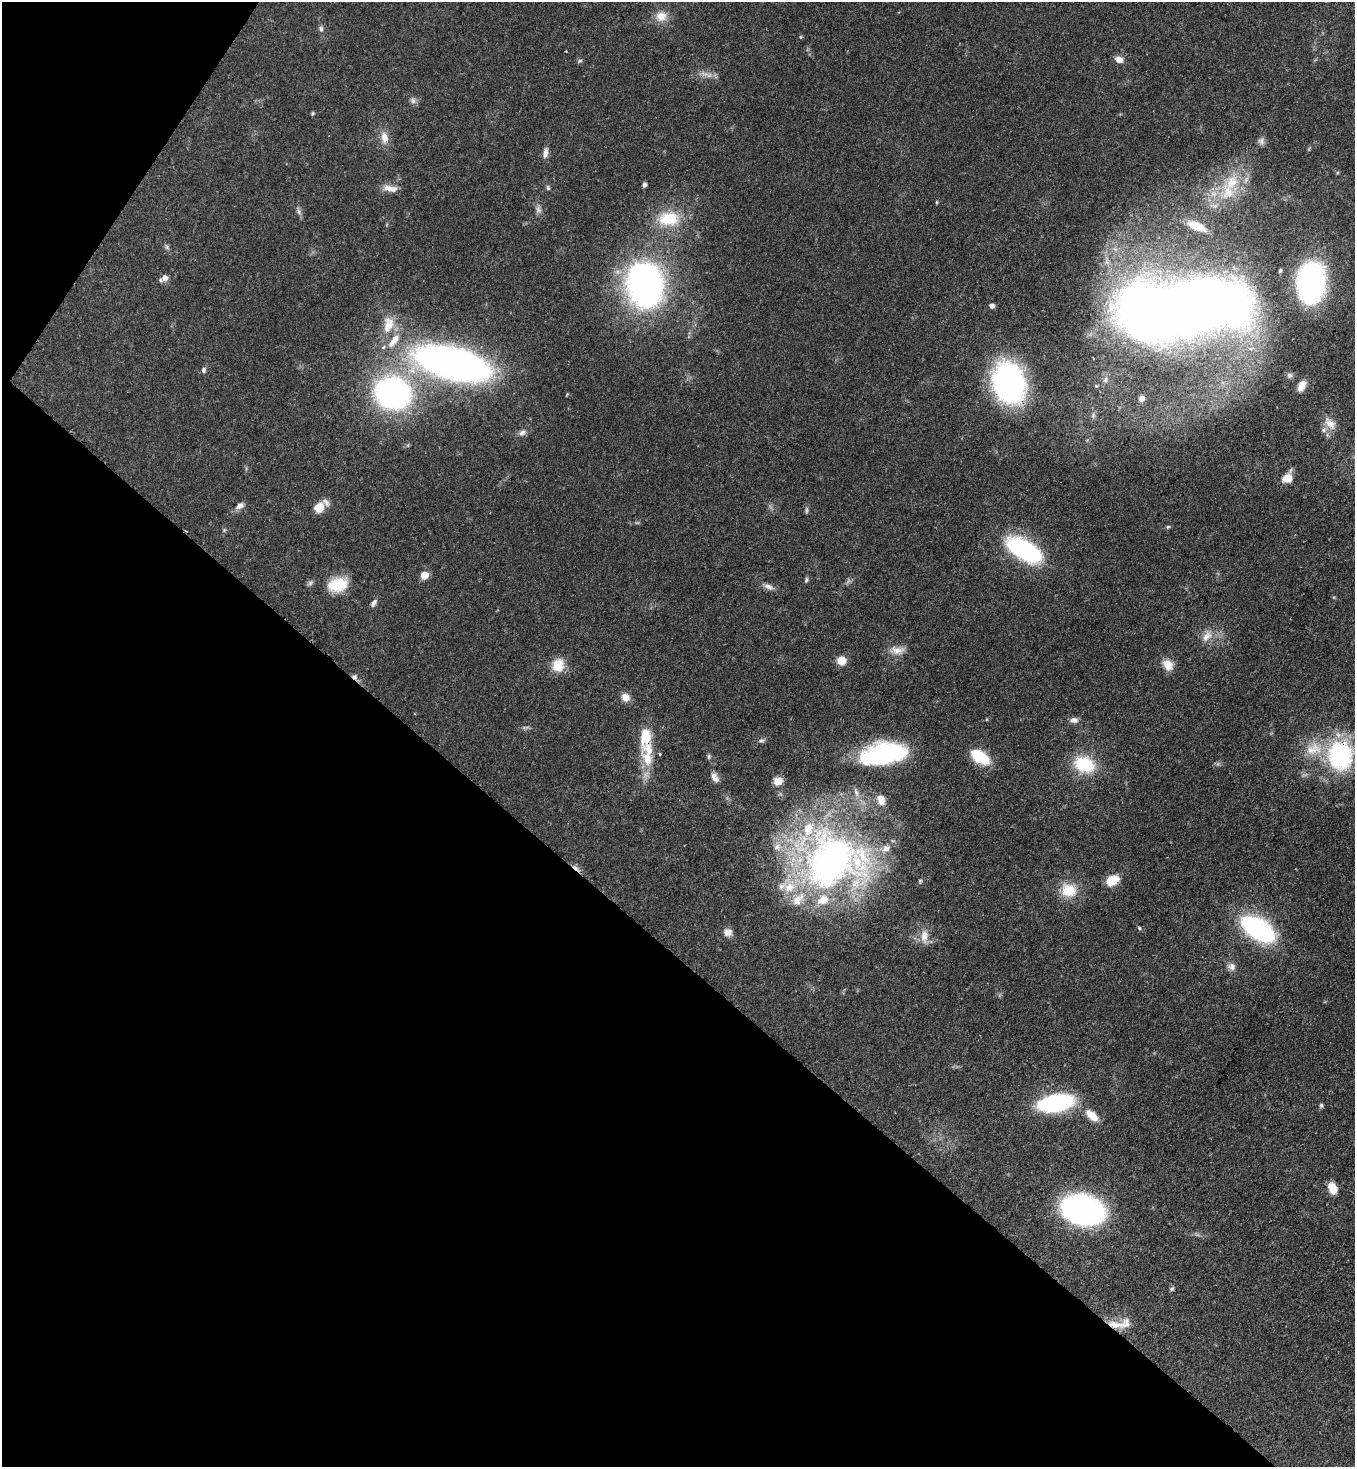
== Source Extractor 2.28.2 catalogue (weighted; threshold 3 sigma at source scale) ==
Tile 9 of 4 x 4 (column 1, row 3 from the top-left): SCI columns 364-1716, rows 1525-2989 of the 5999 x 5977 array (HDU 1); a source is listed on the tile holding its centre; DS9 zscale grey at full resolution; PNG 1357 x 1469 px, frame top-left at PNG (2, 2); no overlay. Shown black and unused: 37% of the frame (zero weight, under 3 of 4 exposures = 7% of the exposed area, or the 3 px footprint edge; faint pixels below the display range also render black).
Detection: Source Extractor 2.28.2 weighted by HDU 2 'WHT'; one run over the whole footprint, this tile lists its part. Background 0.0707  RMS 0.004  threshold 0.0179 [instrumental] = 3 sigma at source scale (4.5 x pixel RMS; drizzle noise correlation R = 1.50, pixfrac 1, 0.05/0.05 arcsec/px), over >= 5 px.
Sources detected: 111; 5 too faint to see at this stretch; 1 inside a brighter object's white glare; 3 cosmic-ray / hot-pixel residue — not listed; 18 inside a brighter listed object's ellipse — not listed separately; the other 84 listed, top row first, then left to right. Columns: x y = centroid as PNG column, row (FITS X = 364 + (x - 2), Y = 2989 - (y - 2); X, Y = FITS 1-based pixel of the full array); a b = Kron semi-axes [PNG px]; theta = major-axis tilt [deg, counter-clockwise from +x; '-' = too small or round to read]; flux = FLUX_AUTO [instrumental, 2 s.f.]
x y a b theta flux
661 16 17 14 15 5.4
321 29 9 6 -81 1.2
800 37 5 4 - 0.45
566 51 2 2 - 0.23
1119 59 10 7 -20 2.8
580 61 7 4 19 0.67
704 74 15 7 -16 2.9
413 100 10 8 -37 1.5
312 113 5 4 - 0.51
384 138 18 10 -84 4.3
1261 141 11 8 -73 1.7
545 153 14 6 79 2.1
1232 182 27 18 52 16
644 185 5 4 - 1.2
390 188 20 8 -9 3.8
548 188 7 5 -75 0.74
936 202 5 3 - 0.39
1215 206 9 6 1 1.7
299 212 9 6 -74 1.3
669 219 31 20 1 17
1197 226 25 10 -24 8.2
167 247 6 6 - 0.85
1280 271 6 4 72 0.67
165 278 10 8 18 2.2
1311 283 27 18 84 130
645 285 31 24 -80 190
992 306 5 4 - 2
1183 309 102 44 9 670
388 325 25 14 79 8.4
453 363 49 20 -14 330
203 370 7 6 - 1.2
1290 375 8 8 - 1.2
1009 383 33 24 -73 120
1302 386 13 7 65 4.1
392 393 23 19 -19 150
1141 399 8 7 - 2
1330 423 19 10 -50 4.2
522 432 12 7 29 1.8
1287 478 11 8 51 5.5
240 506 11 7 28 2.3
319 507 15 12 50 4.6
806 510 10 4 90 0.79
1168 527 6 5 - 0.56
224 530 5 4 - 0.5
1024 550 34 16 -31 58
424 575 5 5 - 9.7
806 580 7 5 78 0.76
310 583 9 6 60 1.1
338 585 25 17 15 12
768 587 15 7 -26 2.3
374 603 10 5 53 1.5
1207 636 18 10 52 4.2
897 650 21 10 -1 4.2
841 661 9 9 - 5.1
558 665 16 14 70 7.5
1168 665 13 10 -55 5.6
625 697 10 9 - 3.4
1074 720 10 7 5 2.1
645 736 29 14 84 11
762 740 9 6 17 1.1
660 754 4 4 - 0.46
884 754 45 21 10 58
709 756 7 5 90 0.74
1340 756 35 29 -86 47
980 757 17 9 -32 19
1084 764 28 20 -21 17
715 779 11 7 -1 1.9
778 781 10 8 12 4
881 800 14 10 -68 4.3
830 862 89 76 -6 190
1112 880 12 9 32 8.8
920 881 6 5 - 0.6
1069 890 21 19 -9 10
1139 928 6 5 - 0.63
1258 929 28 13 -33 92
728 932 11 9 -9 2.6
924 936 21 10 89 4.6
1231 966 11 10 - 2.3
1056 1103 23 11 10 74
1321 1105 6 5 - 0.74
1092 1115 20 10 -43 5.8
1332 1188 13 8 -69 5.5
1083 1210 27 18 -12 160
1115 1325 25 11 -9 6.2
Overlapping masked pixels (flux is a lower limit): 5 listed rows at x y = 1183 309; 1009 383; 645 736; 1340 756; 1115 1325